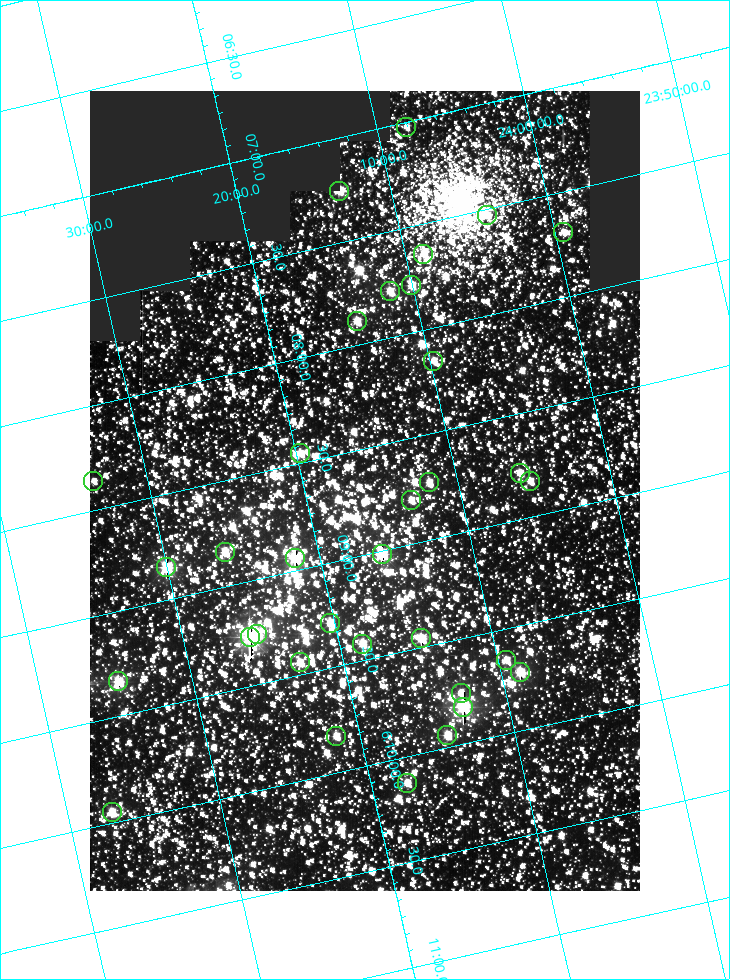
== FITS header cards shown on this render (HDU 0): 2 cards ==
NAXIS1  =                  550
NAXIS2  =                  800

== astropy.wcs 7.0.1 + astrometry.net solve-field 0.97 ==
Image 550 x 800 px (HDU 0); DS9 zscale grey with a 90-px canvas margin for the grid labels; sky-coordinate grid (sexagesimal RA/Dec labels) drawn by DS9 from the SOLVED WCS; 34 Tycho-2 reference stars matched to detected sources circled (green)
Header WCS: RA---TAN/DEC--TAN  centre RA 06:08:42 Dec +24:16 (92.17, +24.27 deg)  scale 3.98 arcsec/px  FOV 36.4' x 53.0'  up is -103 deg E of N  parity normal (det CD < 0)
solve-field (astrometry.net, Tycho-2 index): VERIFIED the header's WCS against the Tycho-2 star catalogue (verified at 3 index scales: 19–34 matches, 0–1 conflicts across passes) and refined it, rather than solving blind
Solved WCS: RA---TAN-SIP/DEC--TAN-SIP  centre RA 06:08:42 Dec +24:16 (92.17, +24.27 deg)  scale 3.97 arcsec/px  FOV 36.4' x 53.0'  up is -103 deg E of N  parity normal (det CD < 0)
The solver's refit moves the header's centre by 0.22 arcsec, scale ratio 0.9997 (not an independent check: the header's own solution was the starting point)
Tycho-2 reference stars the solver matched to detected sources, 34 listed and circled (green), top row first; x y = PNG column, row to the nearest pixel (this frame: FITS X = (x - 90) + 1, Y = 800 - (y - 91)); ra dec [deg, ICRS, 3 dp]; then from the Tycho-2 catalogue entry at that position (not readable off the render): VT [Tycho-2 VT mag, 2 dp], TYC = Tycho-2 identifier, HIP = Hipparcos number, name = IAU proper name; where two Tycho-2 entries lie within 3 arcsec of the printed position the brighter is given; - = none
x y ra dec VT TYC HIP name
406 127 91.756 +24.135 11.55 1864-383-1 - -
339 191 91.813 +24.222 9.50 1864-951-1 - -
487 215 91.882 +24.069 10.67 1864-1197-1 - -
563 232 91.922 +23.991 11.04 1864-773-1 - -
423 254 91.910 +24.147 9.81 1864-677-1 - -
411 285 91.945 +24.168 9.83 1864-545-1 - -
390 291 91.946 +24.193 9.49 1864-879-1 - -
357 321 91.972 +24.235 9.87 1864-607-1 - -
433 361 92.040 +24.163 9.97 1864-387-1 - -
300 453 92.113 +24.329 10.09 1877-692-1 - -
520 473 92.195 +24.097 9.91 1877-1306-1 - -
93 481 92.090 +24.558 11.22 1868-1493-1 - -
530 481 92.208 +24.088 10.02 1877-898-1 - -
429 482 92.182 +24.197 9.90 1877-42-1 - -
411 500 92.198 +24.221 10.14 1877-234-1 - -
225 552 92.210 +24.434 9.33 1881-345-1 - -
382 554 92.254 +24.266 8.73 1877-224-1 - -
295 558 92.236 +24.360 8.19 1877-300-1 29148 -
166 567 92.212 +24.501 8.67 1881-93-1 - -
330 623 92.321 +24.338 9.42 1877-884-1 - -
257 634 92.315 +24.419 9.14 1881-15-1 - -
250 637 92.316 +24.428 7.55 1881-1595-1 - -
421 638 92.364 +24.244 8.80 1877-1589-1 - -
362 644 92.355 +24.308 9.21 1877-702-1 - -
506 660 92.412 +24.157 10.23 1877-766-1 - -
300 662 92.360 +24.380 9.69 1881-496-1 - -
520 672 92.431 +24.145 8.75 1877-16-1 - -
118 681 92.334 +24.580 8.60 1881-81-1 - -
461 693 92.439 +24.215 10.07 1877-154-1 - -
463 707 92.456 +24.215 7.57 1877-1484-1 - -
447 735 92.485 +24.239 9.49 1877-1276-1 - -
336 736 92.457 +24.359 9.75 1877-1432-1 - -
407 783 92.531 +24.294 10.40 1877-334-1 - -
112 812 92.487 +24.619 9.38 1881-1542-1 - -